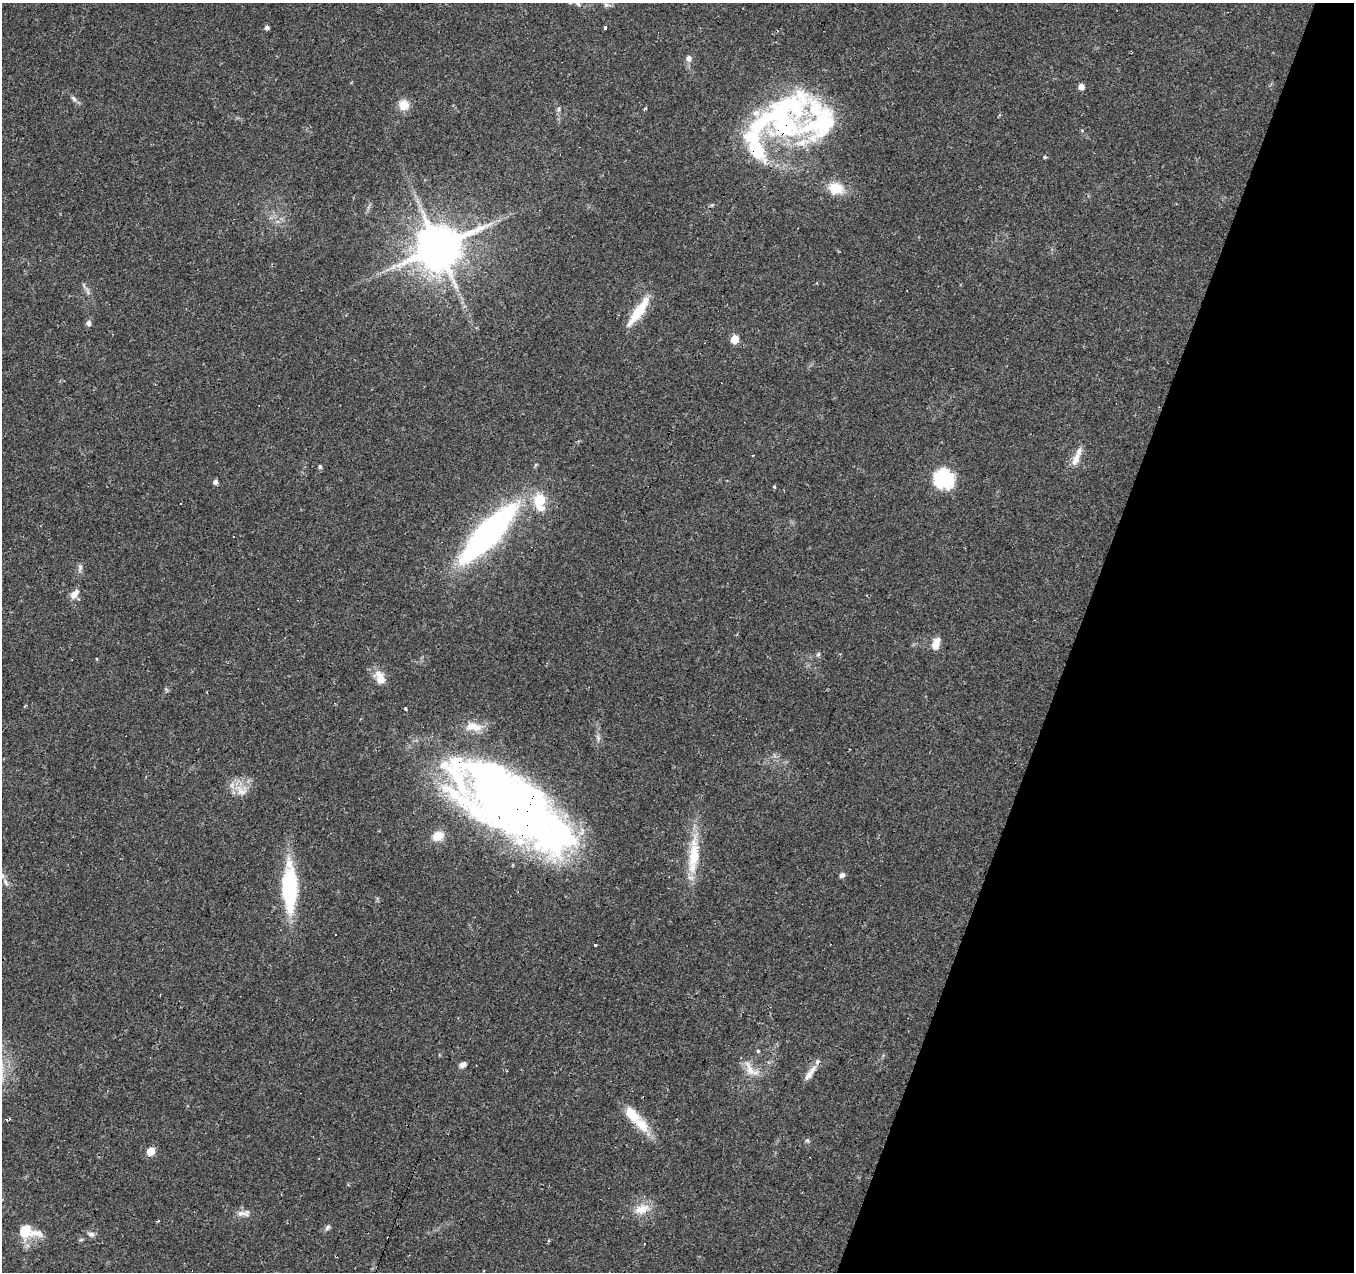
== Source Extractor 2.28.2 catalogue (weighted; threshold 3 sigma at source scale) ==
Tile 8 of 4 x 4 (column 4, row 2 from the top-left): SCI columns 4059-5410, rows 2752-4021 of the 5415 x 5566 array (HDU 1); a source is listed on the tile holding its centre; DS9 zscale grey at full resolution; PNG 1356 x 1274 px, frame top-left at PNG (2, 3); no overlay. Shown black and unused: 21% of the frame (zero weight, under 2 of 3 exposures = <1% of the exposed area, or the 3 px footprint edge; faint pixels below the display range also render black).
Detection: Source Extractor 2.28.2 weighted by HDU 2 'WHT'; one run over the whole footprint, this tile lists its part. Background 0.0886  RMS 0.0067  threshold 0.0302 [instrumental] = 3 sigma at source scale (4.5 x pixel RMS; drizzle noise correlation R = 1.50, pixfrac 1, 0.0396/0.0396 arcsec/px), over >= 5 px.
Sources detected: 78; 4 inside a brighter object's white glare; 7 cosmic-ray / hot-pixel residue — not listed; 10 inside a brighter listed object's ellipse — not listed separately; the other 57 listed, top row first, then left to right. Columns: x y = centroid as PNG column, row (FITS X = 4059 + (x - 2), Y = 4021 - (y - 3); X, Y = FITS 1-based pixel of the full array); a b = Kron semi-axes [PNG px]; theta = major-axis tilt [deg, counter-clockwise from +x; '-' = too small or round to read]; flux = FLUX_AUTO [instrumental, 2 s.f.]
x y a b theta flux
577 3 10 5 -33 2.2
606 5 9 5 -3 1.8
605 27 3 3 - 3.6
267 28 5 4 - 2.1
689 58 8 7 - 3
1081 87 5 5 - 4.6
74 98 9 6 -50 2.1
404 105 10 10 - 10
558 109 7 5 63 1.3
821 123 82 56 -6 110
1045 157 4 3 - 1.8
836 188 18 14 -7 15
438 247 13 12 - 3100
393 267 9 5 60 2.6
638 311 43 10 55 19
88 323 8 7 - 2
734 339 5 5 - 18
1076 459 18 8 72 6.8
320 467 5 4 - 1.4
943 478 20 18 -24 41
215 482 5 5 - 2.8
774 487 3 3 - 2.5
540 500 8 6 -86 46
488 534 60 15 47 270
80 568 12 6 81 2.3
75 594 14 8 54 5
936 644 14 8 74 7.5
818 654 6 5 - 1.2
97 659 4 3 - 0.76
380 675 18 11 -37 6.7
405 709 3 3 - 7.6
474 727 25 11 -2 10
241 791 20 9 -55 8.1
511 808 135 53 -31 530
438 836 16 11 26 8.5
694 855 53 13 83 26
842 875 7 5 41 2.3
5 882 12 5 -59 2.8
289 888 62 17 -89 56
336 935 3 3 - 1.5
595 944 3 3 - 16
758 1051 3 3 - 1.7
463 1065 8 6 33 2.8
749 1068 28 9 -62 8.8
810 1074 25 7 55 6.7
8 1119 6 3 12 1.3
641 1125 25 13 -43 15
807 1140 7 5 -53 1.2
151 1151 5 5 - 15
642 1209 22 13 14 11
243 1213 21 7 4 4.6
158 1221 3 3 - 3.5
328 1227 8 5 56 1.8
25 1231 16 14 80 15
91 1234 10 7 -15 2.5
81 1240 6 4 19 0.94
644 1244 3 2 - 1.1
Overlapping masked pixels (flux is a lower limit): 6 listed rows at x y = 821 123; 488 534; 511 808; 289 888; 810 1074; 642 1209
Isophote crosses this tile's border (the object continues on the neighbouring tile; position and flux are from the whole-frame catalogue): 1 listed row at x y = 577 3